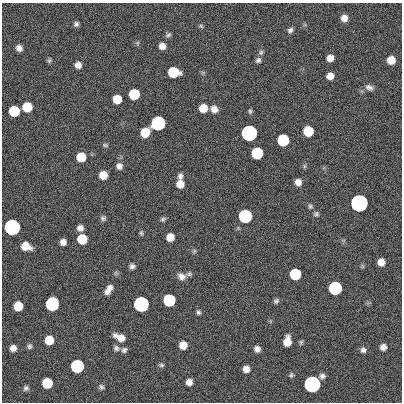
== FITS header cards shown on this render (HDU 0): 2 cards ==
NAXIS1  =                  400
NAXIS2  =                  400

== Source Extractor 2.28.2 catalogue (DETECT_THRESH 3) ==
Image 400 x 400 px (HDU 0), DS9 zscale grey, 1 PNG px = 1 image px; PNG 404 x 404 px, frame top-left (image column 1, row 400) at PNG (2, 3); no overlay
Background 0.935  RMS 33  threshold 100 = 3 sigma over >= 5 px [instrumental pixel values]
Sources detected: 89; all 89 listed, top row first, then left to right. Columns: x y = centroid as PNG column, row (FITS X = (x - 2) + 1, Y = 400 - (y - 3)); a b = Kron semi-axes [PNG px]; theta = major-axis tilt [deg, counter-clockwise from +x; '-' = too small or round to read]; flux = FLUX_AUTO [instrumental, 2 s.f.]
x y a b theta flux
344 18 7 7 - 1.6e+04
76 24 5 5 - 5.7e+03
201 26 6 4 -45 2.9e+03
290 30 7 6 - 6.6e+03
168 35 8 5 30 4.6e+03
137 43 6 4 90 3.0e+03
162 46 7 7 - 1.4e+04
19 48 6 5 - 1.2e+04
261 52 8 6 75 5.1e+03
330 58 6 6 - 1.8e+04
49 60 7 5 68 3.6e+03
258 60 7 6 - 6.4e+03
391 60 6 6 - 3.2e+04
78 65 7 7 - 1.4e+04
173 72 8 7 - 1.2e+05
330 76 6 6 - 1.8e+04
369 87 11 7 -21 9.2e+03
134 94 7 7 - 1.2e+05
117 99 7 7 - 4.6e+04
27 107 7 7 - 7.2e+04
203 108 7 6 - 3.8e+04
214 109 8 7 - 1.5e+04
14 111 7 7 - 1.2e+05
250 111 7 4 82 3.9e+03
158 123 7 7 - 1.0e+06
308 131 7 7 - 9.0e+04
145 132 7 7 - 5.0e+04
249 133 7 7 - 3.5e+06
283 140 7 7 - 2.1e+05
105 145 8 5 -10 3.8e+03
257 153 7 7 - 2.0e+05
81 157 7 7 - 5.7e+04
119 166 8 7 - 1.1e+04
304 166 6 4 89 3.3e+03
103 175 7 6 - 3.5e+04
180 176 7 6 - 7.9e+03
298 182 6 6 - 1.5e+04
180 184 7 7 - 2.3e+04
359 203 7 7 - 1.1e+07
310 206 7 6 - 4.8e+03
316 214 7 6 - 5.1e+03
245 216 7 7 - 5.4e+05
103 218 7 6 - 5.5e+03
163 219 7 5 20 4.4e+03
12 227 7 7 - 2.9e+06
80 228 6 5 - 1.2e+04
141 233 7 4 -80 3.7e+03
170 237 7 6 - 2.7e+04
82 239 7 7 - 7.8e+04
63 242 6 6 - 1.2e+04
25 246 8 7 - 3.7e+04
194 251 7 4 72 3.2e+03
381 262 6 6 - 2.0e+04
132 266 6 5 - 7.2e+03
362 266 6 4 -71 3.0e+03
189 274 9 6 19 5.0e+03
295 274 7 7 - 1.4e+05
181 276 10 8 -24 1.4e+04
110 287 7 6 - 8.1e+03
335 288 7 7 - 5.7e+05
107 292 7 6 - 9.4e+03
169 300 7 7 - 3.1e+05
276 301 6 5 - 5.4e+03
52 304 8 7 - 6.1e+05
141 304 7 7 - 2.1e+06
18 306 7 7 - 5.1e+04
198 312 6 5 - 4.6e+03
120 337 12 6 -26 2.4e+04
49 340 7 7 - 4.7e+04
287 341 9 6 82 3.4e+04
301 342 6 5 - 4.1e+03
183 345 6 6 - 2.8e+04
29 346 6 5 - 5.0e+03
383 347 6 6 - 1.2e+04
13 348 6 6 - 1.3e+04
116 348 8 7 - 6.3e+03
257 349 6 5 - 1.2e+04
124 350 7 6 - 6.1e+03
363 350 7 6 - 7.4e+03
161 365 7 4 -10 4.0e+03
77 366 7 7 - 5.2e+05
246 369 6 6 - 1.7e+04
291 375 7 5 78 4.1e+03
322 376 7 6 - 7.6e+03
189 382 6 6 - 1.5e+04
47 383 7 7 - 9.9e+04
312 384 7 7 - 5.5e+06
101 387 7 5 -72 5.1e+03
26 388 7 6 - 5.6e+03